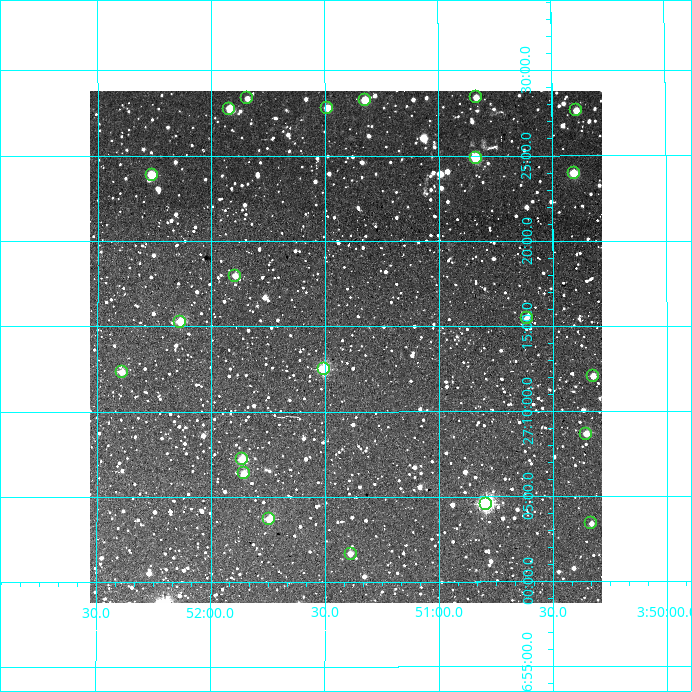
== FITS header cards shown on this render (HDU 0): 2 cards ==
NAXIS1  =                  512
NAXIS2  =                  512

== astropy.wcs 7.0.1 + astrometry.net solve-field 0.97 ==
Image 512 x 512 px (HDU 0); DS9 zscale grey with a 90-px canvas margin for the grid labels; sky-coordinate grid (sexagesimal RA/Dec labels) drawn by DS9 from the SOLVED WCS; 22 Tycho-2 reference stars matched to detected sources circled (green)
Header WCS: RA---TAN/DEC--TAN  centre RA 03:51:25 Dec +27:14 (57.85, +27.23 deg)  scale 3.52 arcsec/px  FOV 30.0' x 30.0'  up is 0 deg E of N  parity normal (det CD < 0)
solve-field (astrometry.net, Tycho-2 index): VERIFIED the header's WCS against the Tycho-2 star catalogue (22 matches, 0 conflicts) and refined it, rather than solving blind
Solved WCS: RA---TAN-SIP/DEC--TAN-SIP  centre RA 03:51:25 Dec +27:14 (57.85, +27.23 deg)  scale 3.51 arcsec/px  FOV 30.0' x 30.0'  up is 0 deg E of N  parity normal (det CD < 0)
The solver's refit moves the header's centre by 2 arcsec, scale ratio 0.9994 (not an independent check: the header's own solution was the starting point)
Tycho-2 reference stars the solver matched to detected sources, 22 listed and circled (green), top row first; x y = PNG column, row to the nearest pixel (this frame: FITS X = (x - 90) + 1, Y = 512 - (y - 91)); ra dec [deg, ICRS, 3 dp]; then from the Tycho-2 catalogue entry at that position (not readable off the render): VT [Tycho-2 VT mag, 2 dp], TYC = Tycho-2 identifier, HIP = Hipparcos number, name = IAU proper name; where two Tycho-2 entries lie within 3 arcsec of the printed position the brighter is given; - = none
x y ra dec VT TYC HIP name
476 97 57.708 +27.474 11.61 1808-362-1 - -
247 98 57.960 +27.473 12.44 1808-384-1 - -
365 100 57.831 +27.471 10.46 1808-379-1 - -
327 108 57.872 +27.463 10.93 1808-404-1 - -
229 109 57.980 +27.462 10.51 1808-406-1 - -
576 110 57.598 +27.461 11.20 1808-394-1 - -
476 158 57.709 +27.414 9.80 1808-456-1 - -
574 173 57.601 +27.400 9.96 1808-423-1 - -
152 175 58.066 +27.398 10.86 1808-399-1 - -
235 276 57.974 +27.300 11.56 1808-618-1 - -
527 318 57.654 +27.258 11.44 1808-823-1 - -
180 322 58.034 +27.254 10.09 1808-852-1 - -
324 369 57.877 +27.209 9.94 1808-803-1 - -
122 372 58.098 +27.205 11.20 1808-771-1 - -
593 376 57.581 +27.201 11.28 1808-800-1 - -
586 434 57.589 +27.144 11.53 1808-559-1 - -
242 459 57.966 +27.120 10.87 1808-530-1 - -
244 473 57.964 +27.106 11.03 1808-582-1 - -
486 504 57.699 +27.076 9.15 1808-678-1 - -
269 519 57.936 +27.062 11.17 1808-763-1 - -
591 523 57.583 +27.057 12.11 1808-751-1 - -
351 554 57.847 +27.027 11.46 1808-856-1 - -